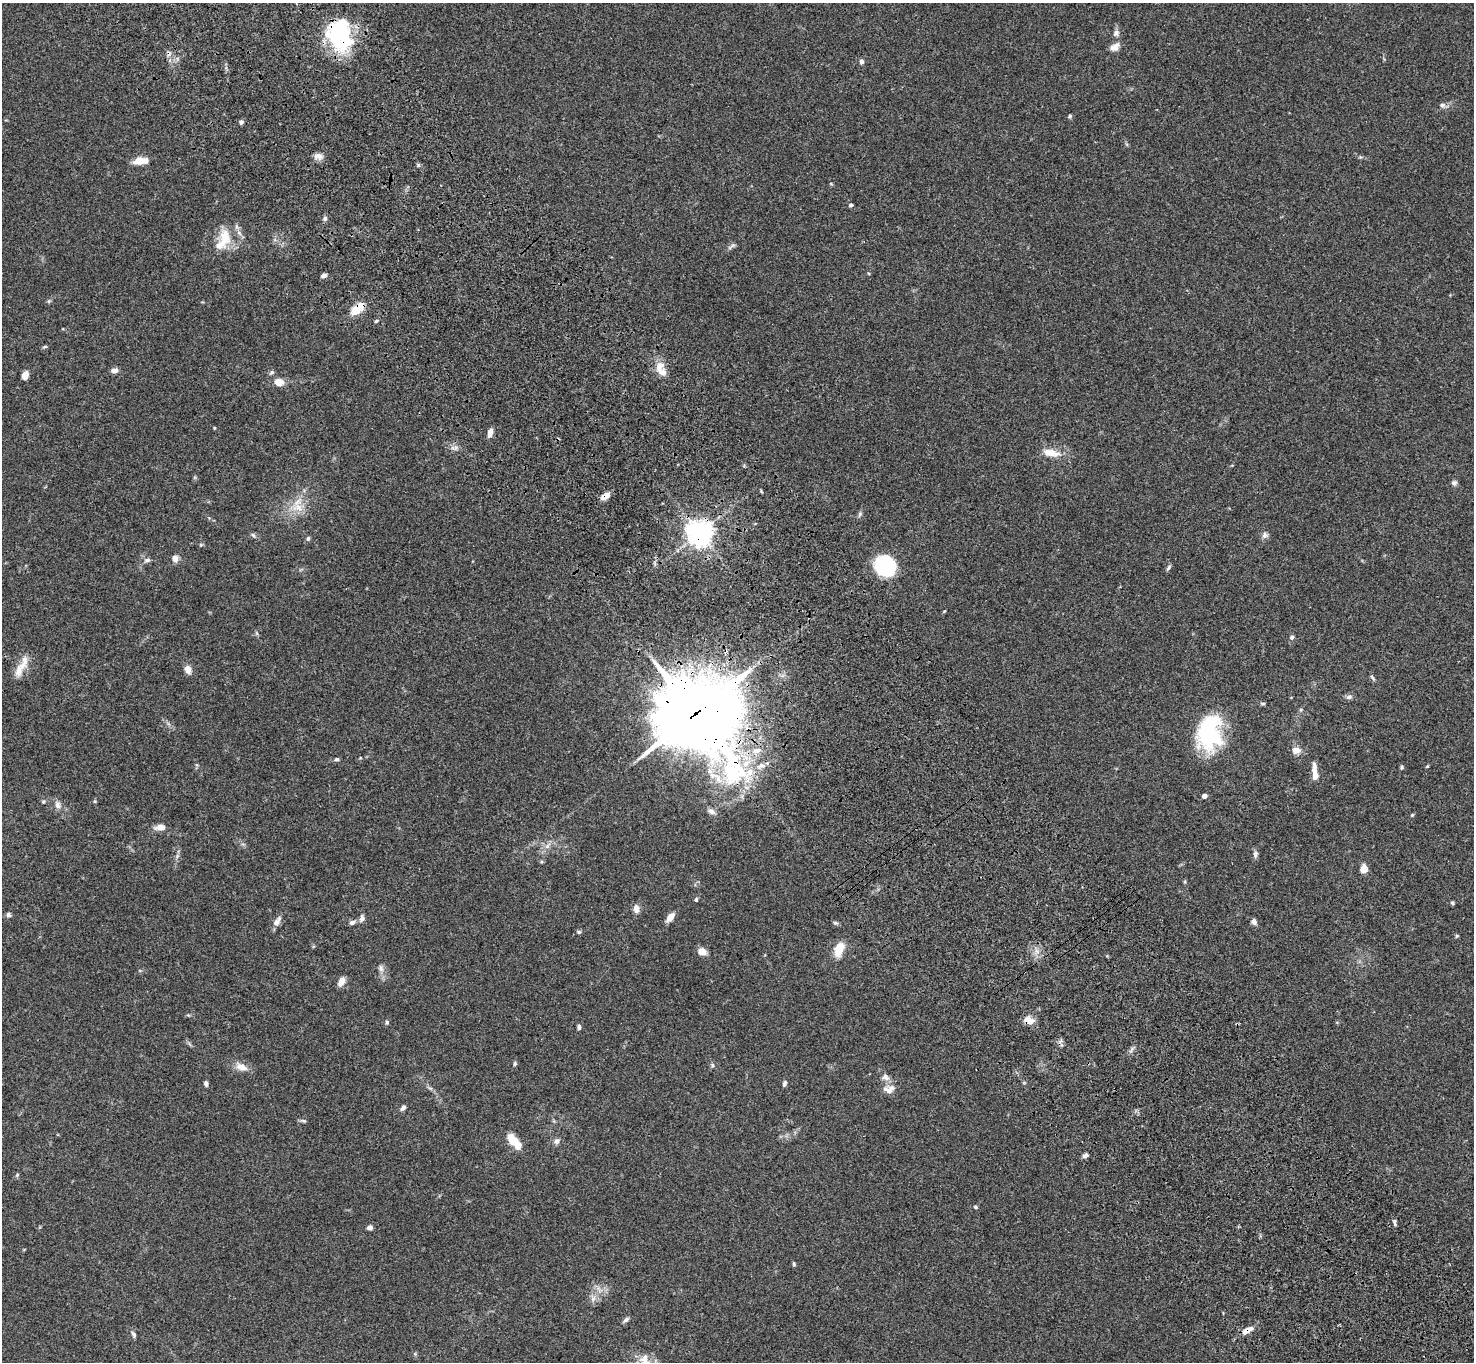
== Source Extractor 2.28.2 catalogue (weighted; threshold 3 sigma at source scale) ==
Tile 6 of 4 x 4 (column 2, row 2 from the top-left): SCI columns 1577-3048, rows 3103-4462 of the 6093 x 6062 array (HDU 1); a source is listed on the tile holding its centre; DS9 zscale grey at full resolution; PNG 1476 x 1364 px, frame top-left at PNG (2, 3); no overlay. Shown black and unused: <1% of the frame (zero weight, under 3 of 4 exposures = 6% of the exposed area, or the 3 px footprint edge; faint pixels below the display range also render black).
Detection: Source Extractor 2.28.2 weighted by HDU 2 'WHT'; one run over the whole footprint, this tile lists its part. Background 0.0598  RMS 0.0052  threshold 0.0233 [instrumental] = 3 sigma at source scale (4.5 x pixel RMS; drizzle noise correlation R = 1.50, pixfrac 1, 0.05/0.05 arcsec/px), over >= 5 px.
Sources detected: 111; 2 inside a brighter object's white glare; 1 cosmic-ray / hot-pixel residue — not listed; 3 inside a brighter listed object's ellipse — not listed separately; the other 105 listed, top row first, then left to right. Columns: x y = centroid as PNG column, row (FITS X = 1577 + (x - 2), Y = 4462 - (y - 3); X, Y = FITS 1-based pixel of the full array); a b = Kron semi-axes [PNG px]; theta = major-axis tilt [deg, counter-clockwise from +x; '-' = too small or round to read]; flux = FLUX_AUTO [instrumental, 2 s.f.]
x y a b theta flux
1116 33 9 7 67 1.9
339 36 31 24 -57 55
1115 47 13 9 40 3.5
861 62 6 5 - 1.3
1442 105 9 6 0 1.5
1070 116 5 4 - 0.67
241 122 5 5 - 1.2
318 156 11 8 -25 2.5
141 161 17 8 3 5.5
851 205 5 4 - 0.99
325 218 6 6 - 1.2
225 237 25 15 -84 11
324 276 7 4 13 1.6
357 309 14 7 42 11
376 321 6 3 44 0.67
45 347 7 3 9 0.62
659 367 17 11 83 5.8
114 370 7 5 7 2.3
272 372 7 5 26 0.96
25 375 7 5 65 4.5
279 382 11 9 -1 4.4
490 433 10 5 74 3.1
1051 453 22 9 -11 6.8
1454 483 7 7 - 1.3
605 496 9 5 34 5.2
298 507 16 11 4 7
860 514 7 5 69 0.98
699 533 8 8 - 500
253 535 7 4 -45 0.86
1265 535 9 7 60 1.8
308 538 5 5 - 1
201 545 6 4 -18 0.57
175 558 8 7 - 2.6
147 560 9 5 10 1.3
885 566 21 17 -47 40
1169 568 9 4 46 0.92
944 611 4 3 - 0.48
1292 637 5 5 - 1.4
24 662 26 10 74 5.6
188 669 9 7 -74 3.6
1372 677 8 3 -50 0.83
1349 697 9 6 27 1.4
1263 703 7 3 -1 0.66
696 713 33 31 -37 3100
1208 734 35 29 -79 44
1296 750 10 8 4 3.5
757 751 13 8 15 4.2
337 759 5 5 - 0.99
761 766 10 7 26 2.7
1427 766 4 4 - 0.45
1402 767 5 5 - 0.73
1315 773 19 5 -85 5.2
1204 796 4 4 - 3.2
43 801 6 4 68 0.66
95 801 6 3 72 0.53
58 805 10 8 -70 2.3
711 811 11 7 -25 2.2
1412 815 5 3 - 0.54
160 827 11 6 3 4
547 846 7 6 - 1.8
1255 854 9 6 85 1.5
177 856 6 5 - 1
1364 869 6 5 - 8
696 900 6 4 74 0.75
1452 903 5 4 - 0.71
636 909 11 7 -83 2.9
8 915 6 6 - 1.1
670 917 11 6 50 4
362 919 9 6 75 1.8
277 921 16 7 54 2.9
352 922 7 5 20 1.5
1254 922 6 5 - 2.2
835 923 7 5 -26 0.87
579 932 6 5 - 0.81
1457 936 5 4 - 0.6
839 949 14 8 69 10
702 952 8 7 - 4.5
381 968 10 7 -80 2
341 981 12 7 63 3.1
188 1015 5 5 - 0.55
1029 1020 13 9 -20 4.4
387 1022 6 5 - 0.77
579 1027 6 4 -84 1
515 1064 6 4 88 0.76
712 1065 6 5 - 0.81
241 1067 18 9 -19 4.4
885 1077 11 9 -27 2.6
206 1083 7 4 -74 1.2
784 1083 7 5 71 1.2
889 1089 17 11 9 4.1
403 1108 8 5 54 1.4
303 1121 9 4 -11 0.91
514 1141 22 9 -49 8.7
557 1141 8 6 31 2
1085 1155 6 5 - 1.7
17 1175 6 4 72 0.62
975 1207 5 4 - 0.59
1394 1221 5 5 - 0.85
370 1228 5 5 - 2.1
794 1264 5 4 - 0.69
593 1298 9 6 69 2
626 1320 8 5 39 1.3
1247 1330 16 7 31 4.3
133 1334 9 5 -68 1.2
647 1362 29 15 -60 13
Overlapping masked pixels (flux is a lower limit): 7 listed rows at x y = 339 36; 357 309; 605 496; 699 533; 696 713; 1029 1020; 1247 1330
Isophote crosses this tile's border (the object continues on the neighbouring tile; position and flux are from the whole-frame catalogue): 1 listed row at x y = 647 1362
Unlisted compact peaks at least as high as the median listed source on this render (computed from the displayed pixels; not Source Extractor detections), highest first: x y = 418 165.